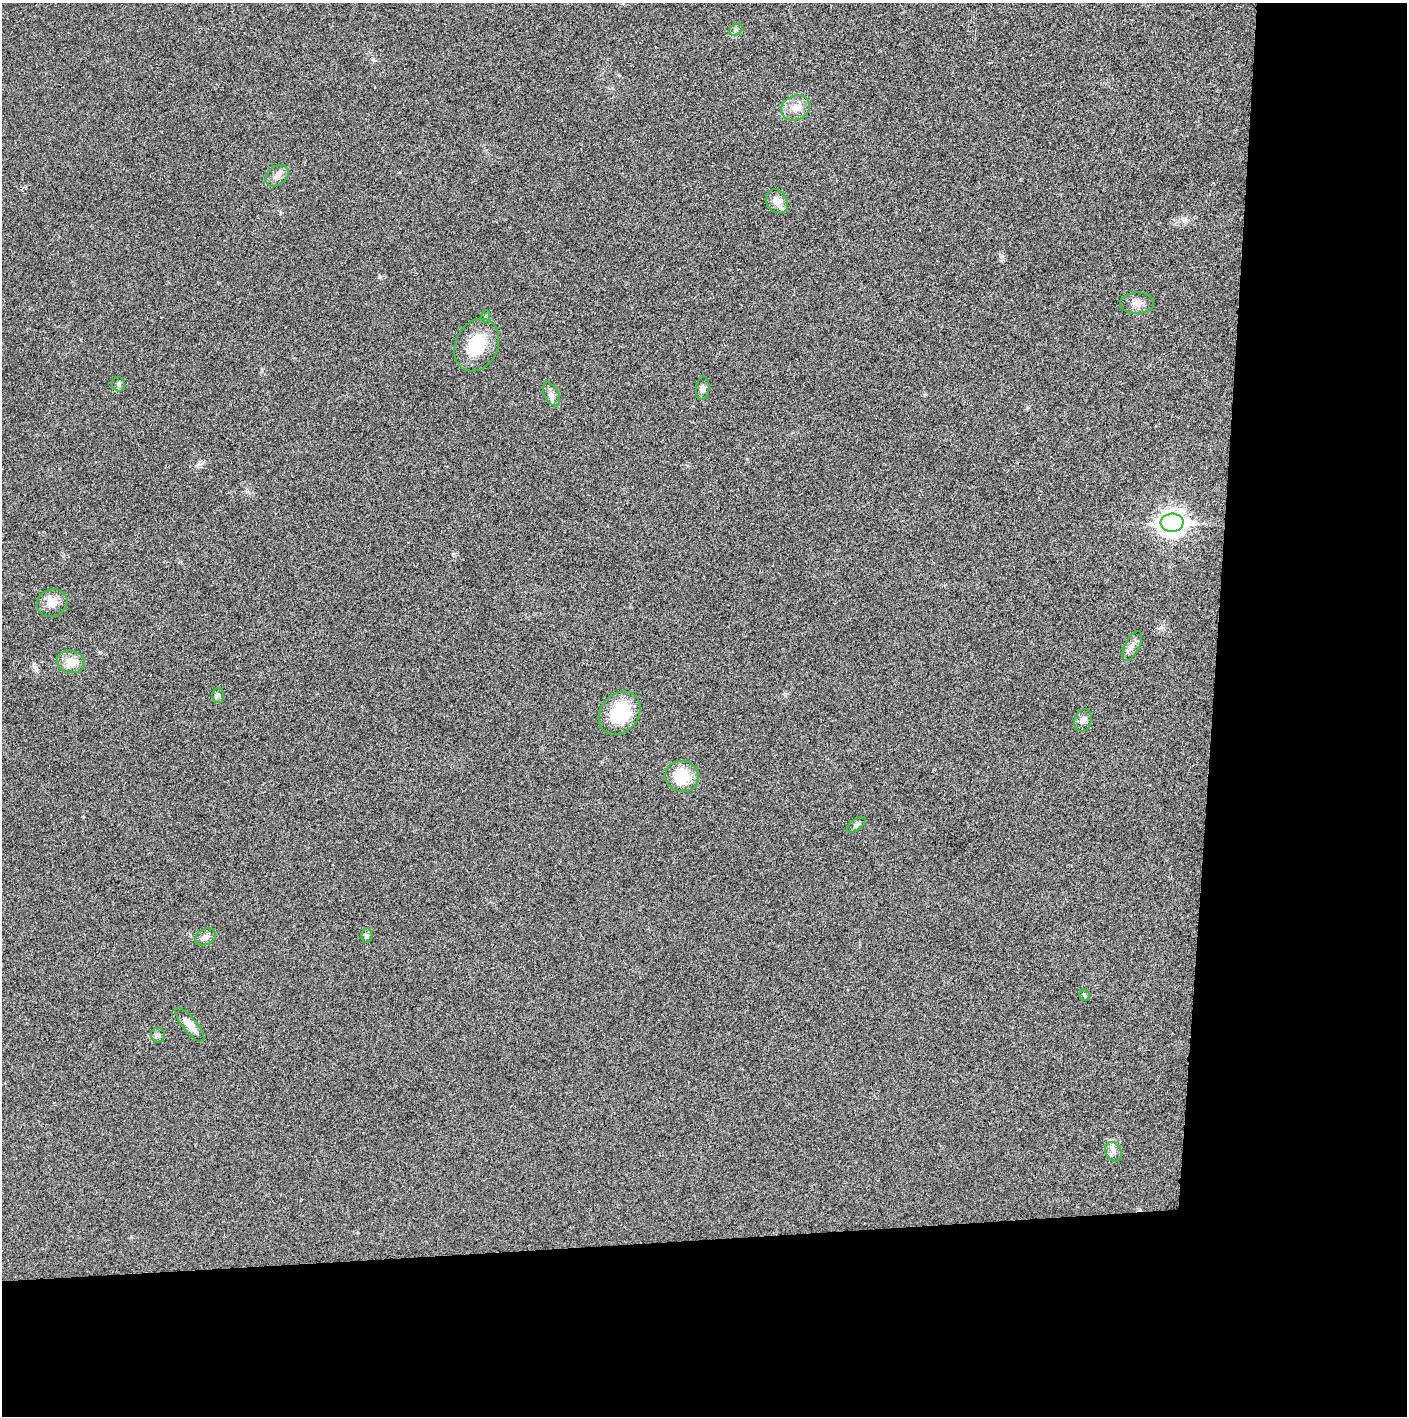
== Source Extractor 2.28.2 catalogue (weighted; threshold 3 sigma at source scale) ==
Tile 9 of 3 x 3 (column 3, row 3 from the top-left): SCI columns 2816-4220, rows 1-1414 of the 4221 x 4243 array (HDU 1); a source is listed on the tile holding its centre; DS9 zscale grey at full resolution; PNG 1409 x 1418 px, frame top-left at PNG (2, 3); each listed source drawn as its Kron ellipse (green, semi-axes under 4 px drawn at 4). Shown black and unused: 24% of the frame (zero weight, under 3 of 4 exposures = <1% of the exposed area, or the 3 px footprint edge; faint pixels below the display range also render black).
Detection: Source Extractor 2.28.2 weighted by HDU 2 'WHT'; one run over the whole footprint, this tile lists its part. Background 0.019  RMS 0.005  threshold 0.0224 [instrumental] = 3 sigma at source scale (4.5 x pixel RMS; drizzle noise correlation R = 1.50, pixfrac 1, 0.05/0.05 arcsec/px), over >= 5 px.
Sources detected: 26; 1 inside a brighter listed object's ellipse — not listed separately; the other 25 listed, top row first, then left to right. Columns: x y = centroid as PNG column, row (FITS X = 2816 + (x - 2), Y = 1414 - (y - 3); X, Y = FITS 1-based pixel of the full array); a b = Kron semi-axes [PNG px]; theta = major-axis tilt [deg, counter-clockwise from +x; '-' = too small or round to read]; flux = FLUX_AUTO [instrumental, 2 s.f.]
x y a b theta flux
736 30 7 5 30 1.2
796 108 15 12 25 5.8
277 176 13 9 39 3.6
777 201 13 10 -54 4.7
1137 303 17 10 3 4.1
486 316 6 4 72 0.63
477 345 27 21 64 20
119 384 7 6 - 1.2
703 389 11 7 85 2.5
552 394 12 7 -63 2.8
1172 523 11 9 3 390
52 603 16 13 28 5.5
1132 646 16 7 62 2.8
71 662 14 11 -10 6.2
218 695 7 6 - 1.2
620 713 23 19 49 26
1083 720 11 8 74 2.7
682 776 17 15 -18 16
856 825 11 5 35 1.2
367 936 7 5 -90 0.93
205 937 11 8 29 2.5
1085 995 6 5 - 0.7
190 1025 21 7 -50 5.9
158 1035 7 7 - 1.4
1114 1152 10 7 -60 2.5
Unlisted compact peaks at least as high as the median listed source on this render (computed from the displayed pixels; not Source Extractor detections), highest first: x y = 379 277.